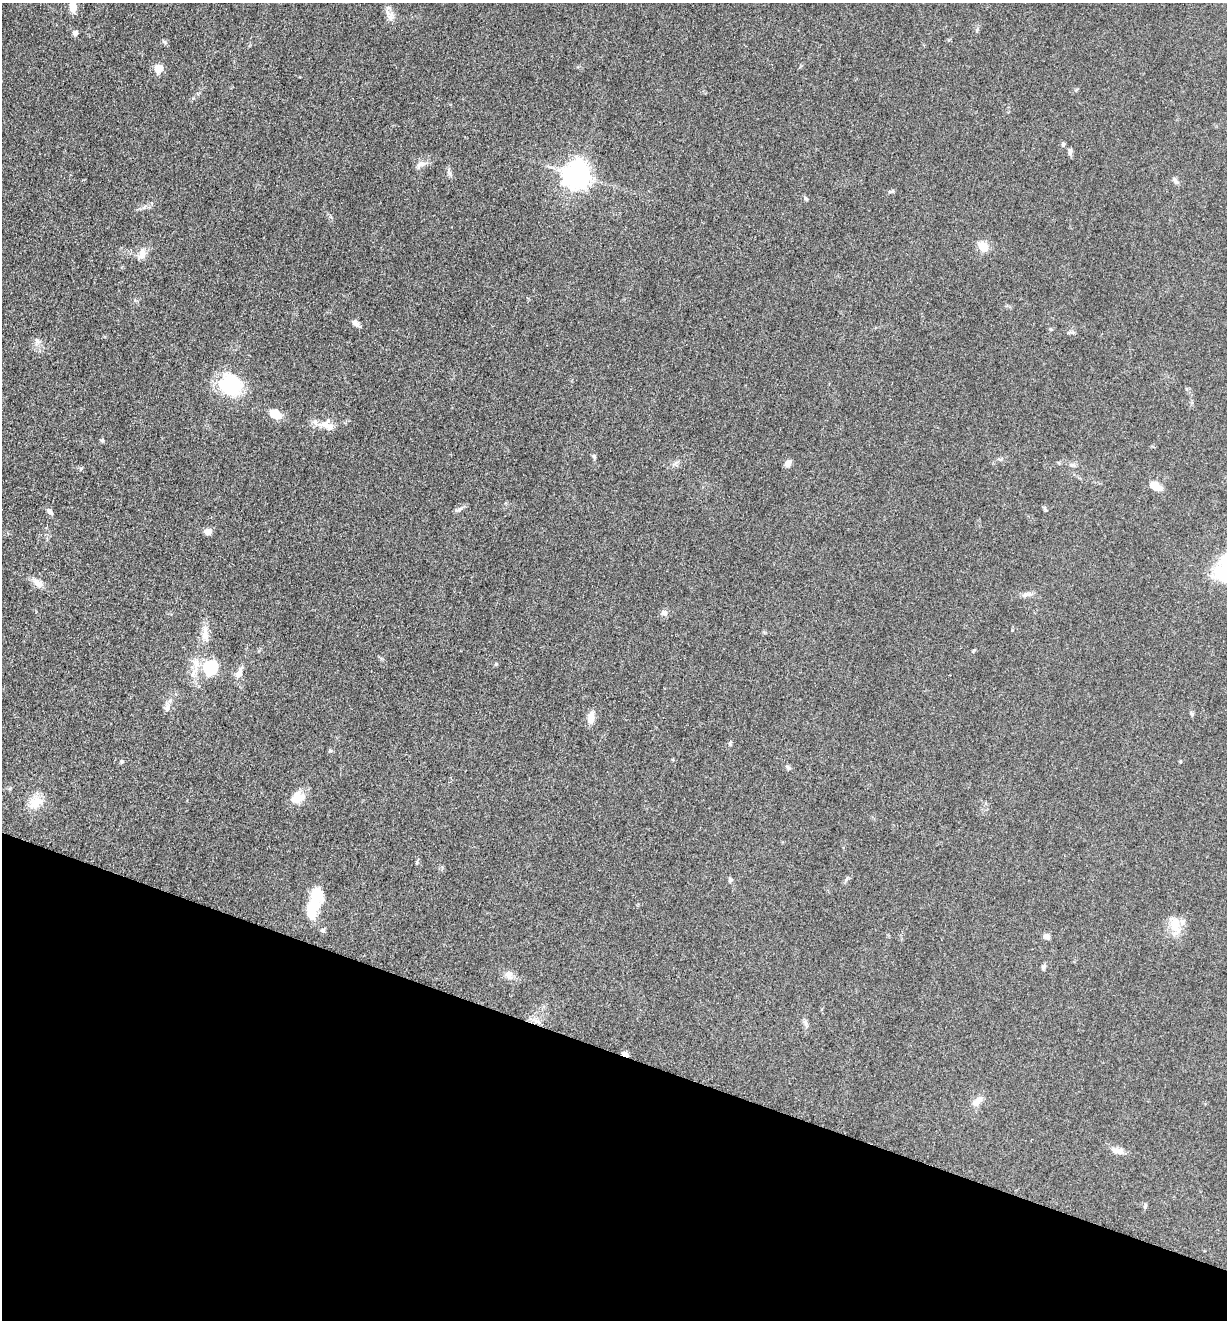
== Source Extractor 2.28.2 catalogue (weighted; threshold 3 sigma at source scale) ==
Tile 15 of 4 x 4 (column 3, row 4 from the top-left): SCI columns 2716-3940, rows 12-1329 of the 5307 x 5292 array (HDU 1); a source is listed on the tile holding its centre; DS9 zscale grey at full resolution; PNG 1229 x 1322 px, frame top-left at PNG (2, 3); no overlay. Shown black and unused: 20% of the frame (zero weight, under 3 of 5 exposures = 1% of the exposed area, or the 3 px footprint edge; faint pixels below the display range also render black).
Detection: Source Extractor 2.28.2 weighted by HDU 2 'WHT'; one run over the whole footprint, this tile lists its part. Background 0.05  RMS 0.0056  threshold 0.025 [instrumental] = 3 sigma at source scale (4.5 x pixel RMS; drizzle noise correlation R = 1.50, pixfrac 1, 0.05/0.05 arcsec/px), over >= 5 px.
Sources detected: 58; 1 inside a brighter object's white glare — not listed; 2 inside a brighter listed object's ellipse — not listed separately; the other 55 listed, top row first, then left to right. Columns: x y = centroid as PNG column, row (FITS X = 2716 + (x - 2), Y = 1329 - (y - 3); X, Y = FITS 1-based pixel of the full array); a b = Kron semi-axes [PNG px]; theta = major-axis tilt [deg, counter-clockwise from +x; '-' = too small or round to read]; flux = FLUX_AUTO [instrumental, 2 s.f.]
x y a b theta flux
73 6 11 7 -88 7.2
391 17 12 10 70 3.4
977 30 6 4 72 0.81
75 33 5 4 - 2.9
164 42 6 4 -19 0.86
159 69 5 5 - 16
1076 90 6 4 46 0.72
1063 145 6 5 - 0.93
1070 152 9 5 89 1.6
420 164 12 6 37 2.6
577 175 9 9 - 490
1175 180 10 5 -55 1.8
892 191 7 4 18 0.93
806 199 7 4 -54 0.77
983 246 12 9 -48 7.4
142 253 15 9 77 4.2
355 323 11 7 -58 2.2
37 341 8 5 -45 1.6
231 385 23 21 -24 35
275 414 13 8 -28 9.6
325 425 16 10 46 5.6
102 440 5 4 - 0.81
594 457 8 5 -73 1.1
788 463 9 7 62 2.5
1072 465 8 5 -14 1.3
1156 486 13 8 -33 6.1
1044 508 7 4 -90 0.82
459 509 14 3 22 1.4
50 512 10 5 -51 1.8
208 532 8 7 - 3
37 583 19 9 -37 4.2
1027 594 14 6 11 2.4
664 613 8 7 - 2.1
205 633 24 8 88 5.8
196 663 14 9 -59 5.2
496 664 6 4 0 0.62
210 668 7 6 - 80
239 673 16 7 63 3.8
167 708 8 8 - 2.6
591 717 14 8 85 5.2
330 751 6 4 -1 0.72
121 762 6 3 72 0.68
788 767 7 5 -45 1.1
297 799 20 12 18 7.7
35 802 20 15 28 8.6
730 880 6 5 - 0.9
314 903 27 16 41 12
1175 925 25 13 -81 9.8
323 930 7 6 - 1.3
1047 936 7 6 - 2.4
1044 967 8 6 61 1.2
509 975 14 10 -61 3.5
625 1054 8 5 -25 2.5
976 1102 16 9 51 4
1117 1151 17 8 -12 3.7
Overlapping masked pixels (flux is a lower limit): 1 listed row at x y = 625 1054
Isophote crosses this tile's border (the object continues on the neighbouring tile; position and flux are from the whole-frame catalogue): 1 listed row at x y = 73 6
Unlisted compact peaks at least as high as the median listed source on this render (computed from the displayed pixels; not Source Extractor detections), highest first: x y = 449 173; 81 468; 730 743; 974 650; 193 98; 417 862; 1192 714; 1145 1207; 1012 630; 1051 329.